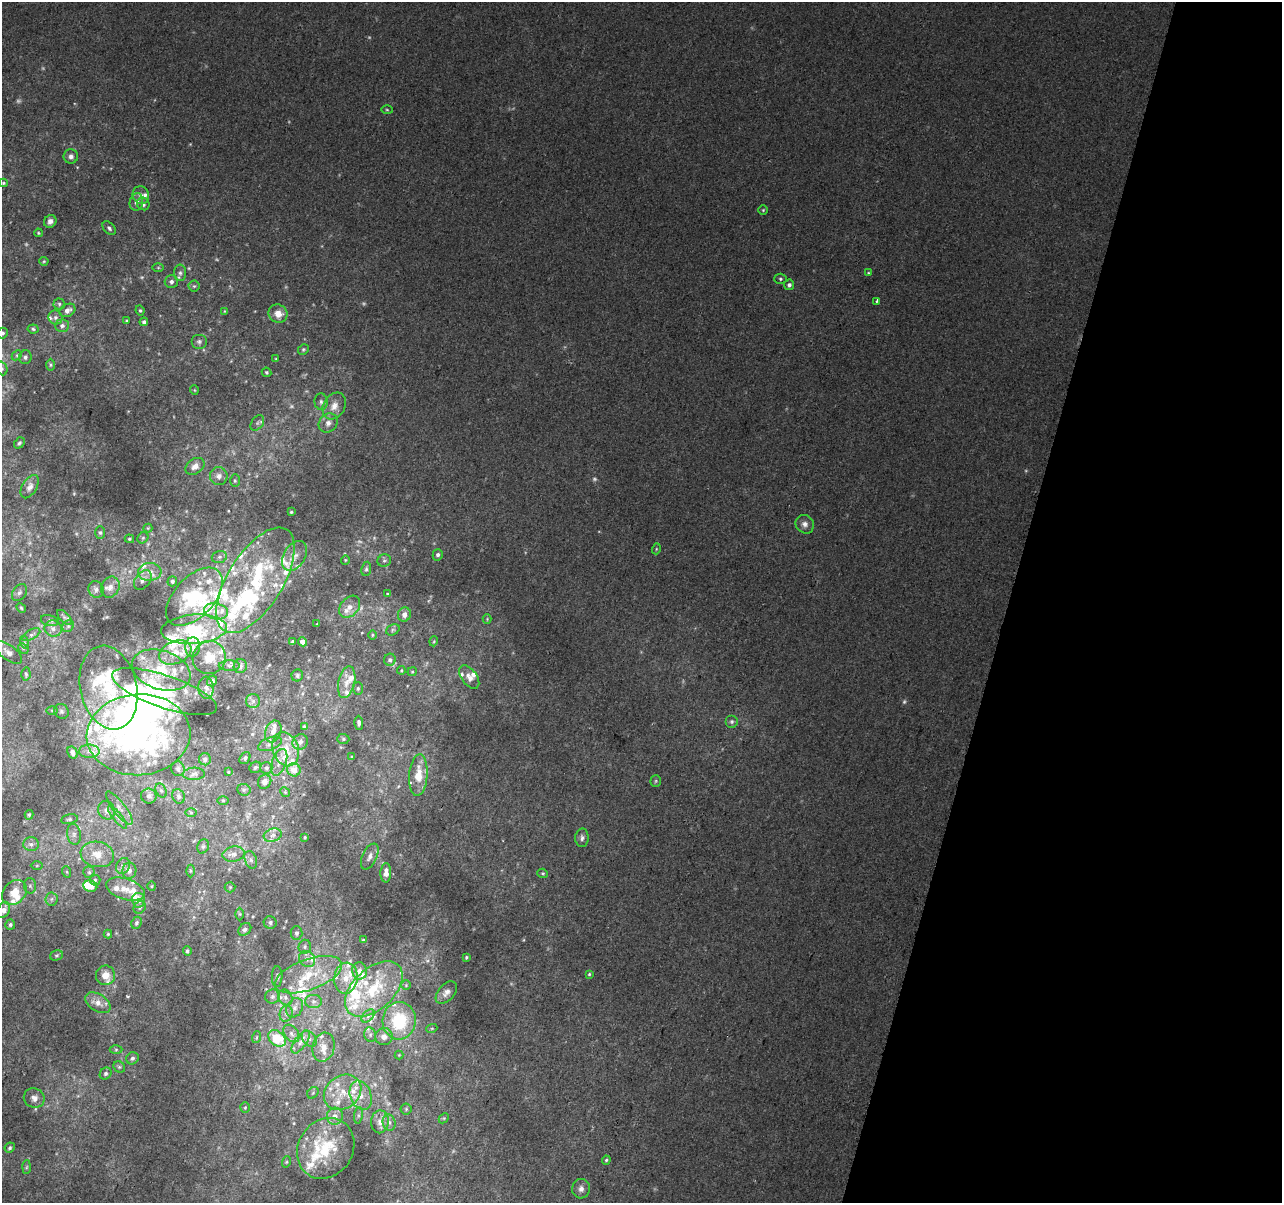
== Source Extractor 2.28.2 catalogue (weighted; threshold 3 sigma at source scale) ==
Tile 8 of 4 x 4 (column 4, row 2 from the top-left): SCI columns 3859-5138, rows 2730-3930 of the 5152 x 5395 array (HDU 1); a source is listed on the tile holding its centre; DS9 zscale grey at full resolution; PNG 1284 x 1205 px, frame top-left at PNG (2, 2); each listed source drawn as its Kron ellipse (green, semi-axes under 4 px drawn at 4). Shown black and unused: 21% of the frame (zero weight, under 2 of 3 exposures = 2% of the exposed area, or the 3 px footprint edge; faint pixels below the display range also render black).
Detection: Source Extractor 2.28.2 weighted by HDU 2 'WHT'; one run over the whole footprint, this tile lists its part. Background 0.0203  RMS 0.0065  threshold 0.0293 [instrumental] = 3 sigma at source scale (4.5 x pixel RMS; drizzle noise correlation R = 1.50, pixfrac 1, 0.0396/0.0396 arcsec/px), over >= 5 px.
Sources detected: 345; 12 too faint to see at this stretch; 5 inside a brighter object's white glare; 1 cosmic-ray / hot-pixel residue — neither listed nor drawn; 90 inside a brighter listed object's ellipse — not listed separately; the other 237 listed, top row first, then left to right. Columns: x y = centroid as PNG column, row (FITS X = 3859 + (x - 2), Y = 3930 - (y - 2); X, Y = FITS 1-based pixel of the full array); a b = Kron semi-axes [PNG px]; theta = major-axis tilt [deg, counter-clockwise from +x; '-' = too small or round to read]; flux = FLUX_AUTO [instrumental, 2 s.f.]
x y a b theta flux
387 110 5 3 - 0.73
71 156 7 7 - 2.3
3 183 4 4 - 0.72
141 195 9 8 - 3.4
136 202 9 6 74 2.9
143 204 6 6 - 2.2
763 210 4 4 - 0.72
50 221 6 6 - 2.8
109 228 8 5 -47 1.7
38 233 4 3 - 0.68
44 261 4 4 - 0.7
158 268 6 4 0 0.79
180 273 8 6 -90 2.1
868 273 3 3 - 0.58
780 279 6 5 - 1.2
171 282 6 6 - 2.1
789 285 5 5 - 2
194 286 5 5 - 0.99
876 301 3 2 - 0.71
59 304 5 5 - 1.2
67 310 8 6 29 3.4
140 310 5 3 - 0.82
225 311 4 3 - 0.61
278 314 9 9 - 6.8
55 317 7 6 - 2.3
126 320 4 3 - 0.61
144 322 4 4 - 1.7
62 326 7 6 - 2.2
33 329 5 4 - 1
2 333 5 5 - 1.4
199 342 8 7 - 1.8
303 349 6 5 - 0.94
17 355 6 4 44 0.99
25 357 7 6 - 1.6
276 359 4 3 - 0.57
50 365 6 4 90 0.93
2 368 7 5 -69 1.5
266 372 5 4 - 1
194 390 5 3 - 0.48
321 402 8 6 -84 2
334 406 14 10 59 6.4
257 423 8 5 54 1.7
328 423 10 9 - 3.9
19 443 6 4 48 1.1
195 466 10 7 36 4.6
219 476 9 8 - 3.4
235 481 6 5 - 0.9
30 487 13 7 59 2.9
291 512 3 3 - 0.67
805 524 10 8 -47 3.3
148 528 4 4 - 0.58
100 533 6 5 - 1.3
143 538 6 5 - 1
129 539 5 4 - 0.8
656 549 5 3 - 0.64
438 555 6 5 - 1.6
294 556 16 10 59 5.5
219 557 8 6 16 1.6
345 560 4 4 - 0.66
384 560 7 6 - 1.5
366 569 7 5 81 1.2
150 572 11 9 4 5
143 580 11 7 51 2.7
255 580 60 27 58 64
172 581 5 4 - 1.4
110 587 11 9 64 3.8
96 589 8 7 - 2.4
19 592 9 6 56 2
387 594 3 3 - 0.54
194 597 35 20 47 41
350 607 12 9 48 4.5
21 608 5 4 - 0.9
216 611 12 8 -12 5.2
404 615 7 6 - 3.9
64 617 9 4 -45 1.8
487 619 4 4 - 0.62
50 620 9 5 -15 1.5
317 624 2 2 - 0.38
68 626 6 5 - 1.2
53 628 8 8 - 3.5
194 629 33 14 4 27
393 630 7 5 31 1.2
31 635 10 5 31 1.8
372 635 5 3 - 0.59
434 641 5 3 - 0.57
24 642 6 4 -72 1
293 642 4 3 - 1.3
303 642 4 4 - 6.9
193 647 9 7 86 3.5
23 648 6 4 -46 0.94
175 652 17 11 22 9
9 653 16 7 -37 4.1
209 658 17 16 - 12
390 660 6 6 - 1.6
229 666 10 5 -1 2
240 666 7 6 - 2
161 670 30 19 -18 23
401 670 4 3 - 0.61
412 672 4 4 - 0.68
26 674 6 4 -87 1
297 675 6 5 - 1.3
469 677 13 7 -54 4.1
212 681 5 5 - 2.7
347 682 16 8 78 6.1
109 688 42 28 -77 43
206 688 11 7 -86 3.3
358 688 6 5 - 1
165 692 55 16 -19 37
253 701 7 7 - 2
52 710 5 4 - 0.66
61 711 8 6 -45 1.5
732 722 6 6 - 1.6
359 723 7 4 -88 1.5
304 727 4 3 - 1.2
273 731 11 8 69 3.9
138 735 52 40 4 200
343 739 6 5 - 0.99
300 742 8 7 - 3.1
270 744 12 6 21 3
286 749 17 12 -70 12
89 751 10 6 0 3.1
73 752 6 5 - 2.6
352 757 3 3 - 0.8
245 758 6 5 - 1.4
205 759 6 6 - 1.9
279 762 14 7 71 4.4
255 767 6 5 - 1.4
266 768 6 6 - 1.6
178 769 7 6 - 2.2
294 770 7 6 - 7.5
228 772 4 3 - 0.49
194 774 11 6 3 2.3
418 775 21 9 86 12
656 781 6 5 - 0.91
265 782 7 6 - 3.2
244 790 7 5 -6 1.3
161 791 7 5 -62 1.4
285 792 5 4 - 0.81
149 796 8 7 - 2.7
178 796 7 6 - 1.7
223 801 5 4 - 0.7
119 808 20 6 -52 4.5
106 810 9 8 - 4
191 812 6 4 -2 0.73
29 815 5 3 - 0.85
118 817 14 4 -51 2.6
69 819 8 5 12 1.4
74 834 10 7 -81 3
273 835 9 6 17 3
305 837 3 2 - 0.59
582 838 9 6 87 2.3
31 844 8 7 - 2.5
203 846 7 5 68 1.3
97 854 17 12 -10 10
234 854 11 7 8 3.3
370 857 14 7 65 3.3
251 860 9 6 -71 1.9
37 865 6 4 1 0.89
123 866 8 6 67 2.4
129 871 8 7 - 3.1
190 871 6 4 -90 0.94
67 872 6 4 -71 0.78
89 872 5 5 - 1.3
386 873 9 5 88 4.5
543 873 5 4 - 0.83
95 880 5 5 - 1
30 886 7 6 - 1.8
90 886 7 6 - 8.5
151 886 5 3 - 0.6
230 887 5 5 - 0.95
125 889 20 10 -17 7.4
14 892 14 10 46 11
51 899 6 6 - 2
138 900 7 6 - 5.4
140 907 6 5 - 1.4
4 910 8 6 66 4.7
239 914 6 4 -90 0.92
270 922 6 6 - 1.5
136 923 6 5 - 1.4
10 924 5 5 - 1.4
245 929 7 5 44 1.8
296 933 7 6 - 1.8
108 934 4 4 - 0.76
363 940 3 3 - 0.61
305 947 7 6 - 1.5
187 951 5 4 - 1.4
56 955 6 5 - 1.1
466 957 3 3 - 0.82
307 959 9 7 -42 3
359 971 8 7 - 3.9
589 974 4 4 - 0.81
105 975 10 9 - 7.1
308 975 35 15 20 23
277 977 10 5 88 1.8
346 978 15 11 82 10
406 985 5 4 - 0.71
374 989 34 20 43 35
446 992 13 8 48 3.5
272 996 7 7 - 1.8
285 997 8 6 -59 2.5
313 1001 8 6 0 2.2
98 1003 14 8 -34 5.4
295 1008 10 7 59 3.4
286 1014 8 6 75 2.5
368 1016 8 5 46 2.1
399 1021 18 16 84 33
432 1028 6 3 19 0.7
291 1034 10 6 -51 3
370 1035 7 5 -72 1.9
257 1037 6 4 71 0.82
384 1037 9 8 - 3.8
277 1038 10 7 -39 25
309 1039 9 6 -49 2.9
301 1042 13 6 56 4.3
324 1047 14 11 75 6.7
116 1049 6 4 0 0.99
399 1055 4 4 - 0.57
132 1058 6 6 - 1.6
119 1067 6 5 - 1.1
106 1073 6 5 - 1.5
343 1092 20 16 36 16
313 1093 6 5 - 1.1
361 1095 15 10 -69 7.9
34 1098 10 9 - 3.8
245 1107 5 5 - 0.91
406 1109 5 5 - 0.85
358 1115 8 4 82 1.4
335 1116 8 8 - 4.5
444 1118 6 4 44 0.88
380 1122 11 9 89 4.6
389 1122 8 6 -74 2.4
10 1148 5 5 - 1.2
326 1148 32 27 57 37
606 1160 4 4 - 0.86
286 1162 6 3 71 0.73
26 1167 7 4 88 1
581 1189 10 9 - 3.4
Isophote crosses this tile's border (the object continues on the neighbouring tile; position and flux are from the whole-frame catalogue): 3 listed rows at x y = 2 333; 2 368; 4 910
Unlisted compact peaks at least as high as the median listed source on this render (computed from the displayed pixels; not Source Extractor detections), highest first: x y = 107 617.